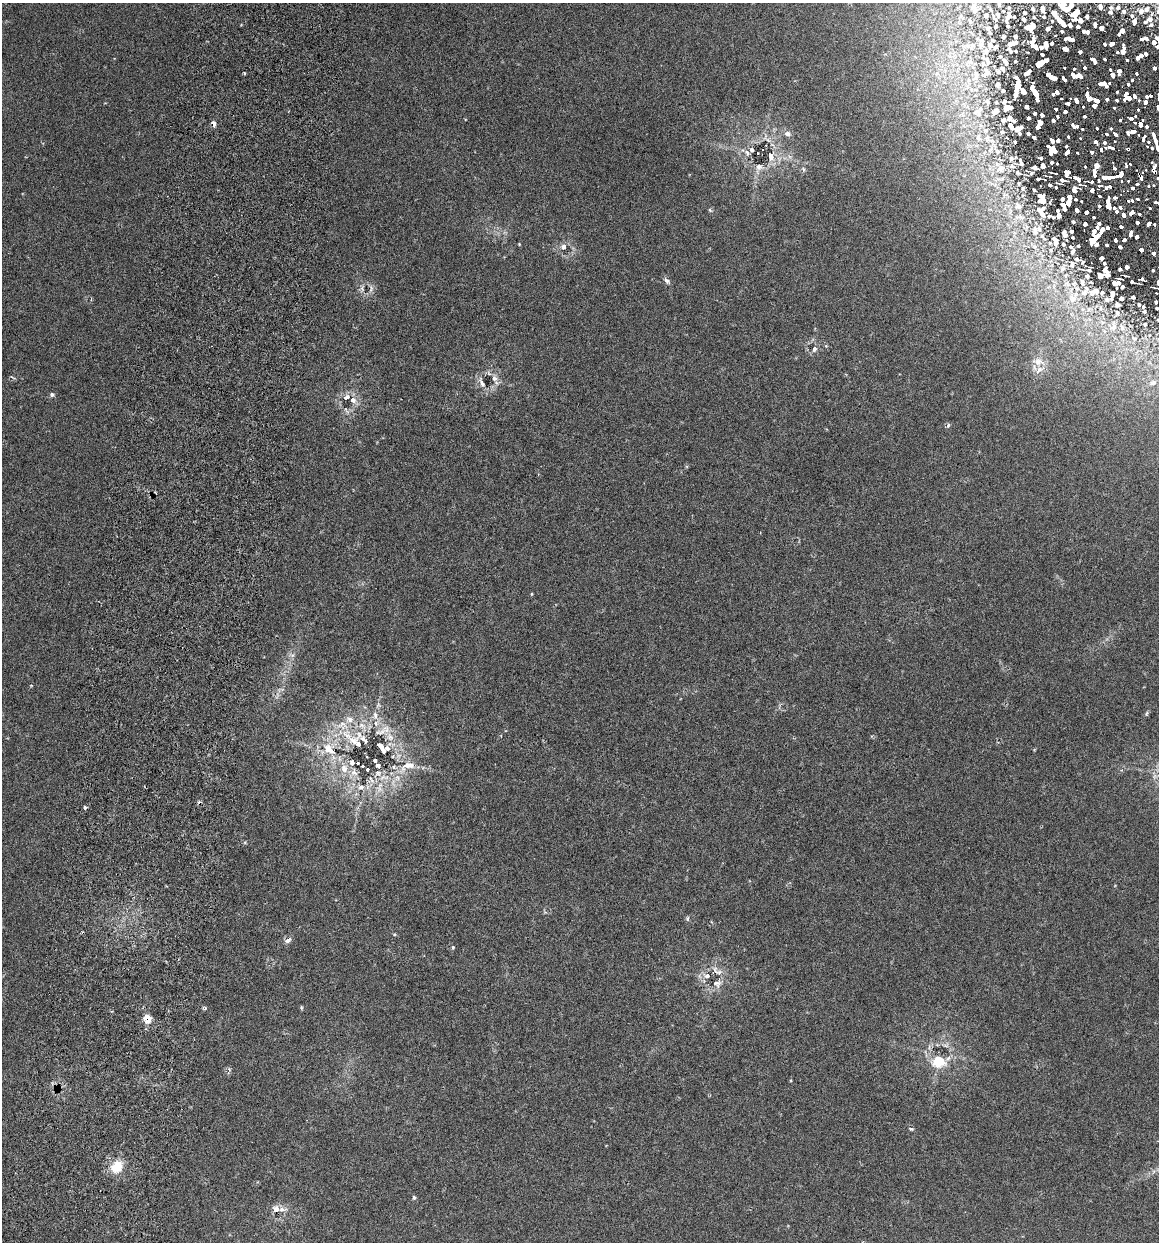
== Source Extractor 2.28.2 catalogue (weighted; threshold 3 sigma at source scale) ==
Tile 7 of 4 x 4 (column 3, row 2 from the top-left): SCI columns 2489-3645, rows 2495-3734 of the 5096 x 4990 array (HDU 1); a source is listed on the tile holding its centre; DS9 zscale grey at full resolution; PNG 1161 x 1244 px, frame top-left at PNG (2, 3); no overlay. Shown black and unused: <1% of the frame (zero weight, under 3 of 6 exposures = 3% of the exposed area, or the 3 px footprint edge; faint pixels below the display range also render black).
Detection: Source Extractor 2.28.2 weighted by HDU 2 'WHT'; one run over the whole footprint, this tile lists its part. Background 0.0297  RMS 0.0032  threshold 0.0131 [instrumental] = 3 sigma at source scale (4.09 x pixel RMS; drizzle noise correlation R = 1.36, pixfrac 0.8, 0.05/0.05 arcsec/px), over >= 5 px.
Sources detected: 428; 3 cosmic-ray / hot-pixel residue — not listed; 57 inside a brighter listed object's ellipse — not listed separately; the other 368 listed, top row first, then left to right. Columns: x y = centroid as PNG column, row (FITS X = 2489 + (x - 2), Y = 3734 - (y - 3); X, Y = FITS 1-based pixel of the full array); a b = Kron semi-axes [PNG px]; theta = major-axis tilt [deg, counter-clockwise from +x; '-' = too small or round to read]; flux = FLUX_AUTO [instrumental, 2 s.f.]
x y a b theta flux
1000 3 8 3 75 0.4
1071 5 4 3 - 0.55
1100 7 5 3 - 0.57
1118 7 5 4 - 0.41
1065 8 11 6 -41 1.6
1033 9 3 2 - 0.26
1042 9 5 3 - 0.5
974 11 12 7 -88 1.3
1124 11 5 5 - 0.48
1141 11 8 7 - 0.96
1111 12 6 5 - 0.49
1076 13 9 5 41 1.4
986 15 5 4 - 0.33
998 15 7 2 -81 0.25
1008 16 8 3 74 0.8
1132 16 5 4 - 0.38
1087 17 4 3 - 0.45
994 18 7 2 -49 0.33
1074 19 5 3 - 0.48
1150 19 8 7 - 1
1024 20 3 2 - 0.35
1080 20 5 4 - 0.73
1061 22 13 3 -46 1.7
1134 22 6 4 -89 0.87
1070 25 4 3 - 0.42
1095 25 5 3 - 0.55
996 26 3 2 - 0.19
1078 26 3 2 - 0.35
1030 27 9 6 29 1.1
988 28 7 6 - 0.6
1101 28 4 4 - 0.9
1048 29 3 3 - 0.41
1084 31 3 3 - 0.36
1122 31 5 4 - 0.95
1087 32 4 3 - 0.46
1015 37 3 3 - 0.41
1146 38 4 3 - 0.59
1157 38 6 4 -28 0.57
1070 39 9 3 -8 0.97
1142 39 4 3 - 0.57
1154 42 4 4 - 0.95
1015 43 5 3 - 0.44
1052 43 3 3 - 0.29
1105 44 3 3 - 0.48
1112 44 5 4 - 1.1
972 45 9 7 -1 1.2
990 45 7 6 - 0.62
1046 45 6 3 89 1
1034 46 7 3 -31 0.81
1041 47 3 3 - 0.33
1157 47 3 3 - 0.56
1065 49 5 3 - 1
1010 50 6 2 -57 0.37
1123 50 9 4 83 2.3
1016 51 3 2 - 0.2
1080 52 3 3 - 0.55
1117 52 3 3 - 0.4
1042 55 3 3 - 0.32
1140 56 8 4 32 1.9
1104 59 3 3 - 0.43
987 60 20 8 -57 2.5
1094 60 7 4 -51 1.7
1127 60 3 3 - 0.39
970 62 9 4 9 0.75
1005 62 6 3 -57 0.64
1040 63 8 5 31 1.7
1085 67 3 3 - 0.58
1154 68 4 3 - 0.67
1002 69 4 3 - 0.48
1074 69 3 2 - 0.36
1110 70 3 3 - 0.51
1119 72 6 4 82 1.8
244 73 3 3 - 0.47
976 73 8 5 -41 0.78
1027 73 7 3 39 0.79
1136 74 3 3 - 0.49
1113 75 5 4 - 1.9
1049 76 8 4 -45 1.6
1077 76 11 5 -8 4
1064 79 6 3 -51 0.79
1132 80 3 3 - 0.59
1103 84 10 5 -18 4.8
1128 84 3 3 - 0.65
998 85 4 3 - 0.64
1018 85 11 4 81 2
976 90 6 4 -19 0.43
1003 91 3 3 - 0.33
1023 91 7 4 -55 1.2
1057 92 4 4 - 1
1117 92 3 3 - 0.68
1036 94 16 4 -68 3.2
1053 94 3 3 - 0.53
1134 96 4 3 - 2.3
1150 96 3 3 - 0.72
1127 97 9 7 -63 6.4
1147 97 4 3 - 1
1061 99 3 2 - 0.37
1089 99 5 5 - 3.3
1107 99 3 3 - 1.2
1076 100 6 4 -61 2.2
1096 100 6 3 -30 3.3
1117 100 4 3 - 1.3
1139 100 3 3 - 0.54
987 102 8 5 -69 0.58
996 102 4 3 - 0.26
1004 102 4 3 - 0.48
1145 102 4 4 - 2.3
1067 103 5 3 - 1
1094 106 5 4 - 2.7
1027 107 4 3 - 0.76
1083 107 3 3 - 0.53
1007 108 10 6 14 1.3
1114 108 3 3 - 0.85
1158 108 5 4 - 2.6
1056 109 3 3 - 0.65
1138 110 3 3 - 0.88
996 111 11 7 36 1.1
1065 111 4 4 - 1
977 112 12 10 -54 2.1
1035 113 4 3 - 0.65
1042 115 4 3 - 0.95
1057 116 4 4 - 0.57
1084 116 4 3 - 1.1
1135 116 3 3 - 0.72
1009 118 6 6 - 0.81
1028 118 4 3 - 0.56
1131 118 4 3 - 3.3
1003 120 6 5 - 0.63
1120 120 4 3 - 2.8
1053 121 5 4 - 0.96
214 123 5 4 - 1.9
1040 123 6 4 80 1.9
1135 123 3 3 - 1.3
1140 124 6 4 75 6.5
1011 126 9 5 -63 1.1
1074 126 9 5 -19 2.7
1147 126 3 3 - 2.2
1018 128 8 5 23 1.8
1097 128 3 3 - 1
1111 128 3 3 - 1.2
1082 129 3 3 - 0.57
1133 131 5 4 - 8.7
1002 132 6 5 - 0.48
1020 133 3 3 - 0.38
1128 133 5 3 - 3.8
787 134 9 7 -5 1.1
1028 134 4 3 - 0.6
1106 134 4 3 - 2.5
1115 134 5 3 - 4.6
1138 134 3 3 - 0.97
1034 137 4 3 - 0.73
1068 137 4 3 - 0.79
1080 138 4 3 - 0.4
1144 138 7 3 73 5.9
987 139 11 8 -71 2.1
1058 140 5 4 - 1.4
1155 140 13 3 -71 18
1052 141 5 4 - 1.5
1015 142 3 3 - 0.32
1095 142 4 3 - 2.4
1114 142 3 3 - 0.45
1149 142 3 3 - 1.4
1105 143 4 3 - 1.7
1066 146 4 3 - 0.68
1111 147 6 3 -15 4.5
1152 148 3 3 - 1.8
1128 149 3 3 - 0.9
752 150 6 5 - 0.64
1053 150 8 7 - 4.3
1101 150 4 3 - 2.7
997 151 8 7 - 1.1
747 152 8 5 -41 0.87
1067 152 6 4 47 2.1
1092 152 4 4 - 1.9
1077 153 3 2 - 0.47
770 156 10 6 -70 2.2
1041 158 5 4 - 0.72
1021 162 13 6 -76 1.3
1052 162 5 5 - 0.69
1057 164 3 2 - 0.35
1126 164 5 3 - 1.4
1130 164 3 3 - 0.42
1043 166 5 5 - 1.2
1097 166 4 4 - 3.1
1154 166 5 4 - 2
759 167 11 8 -11 1.6
1085 167 3 3 - 0.5
1035 168 7 4 -18 0.94
803 169 7 4 -72 0.59
1000 169 16 12 42 4.4
1115 169 4 3 - 2.3
1154 171 5 3 - 3.2
1094 172 8 3 -85 4.6
1018 173 8 6 -29 0.8
1031 173 6 5 - 0.58
1067 173 7 6 - 2.8
1056 174 4 2 - 0.34
1121 174 8 4 34 13
1108 177 13 3 1 11
1141 177 6 3 -66 9
1158 178 3 3 - 2.7
1038 179 4 3 - 0.53
1077 179 10 5 -34 2.9
1063 180 11 5 -14 1.7
1099 180 17 7 23 1.7
1122 181 3 3 - 1
1128 181 3 3 - 0.33
1019 184 6 4 70 0.39
1138 184 3 3 - 2.3
1050 185 3 3 - 0.5
1153 185 3 2 - 0.45
1110 186 5 3 - 1.5
1148 186 3 3 - 2.1
1056 187 4 3 - 0.31
1023 188 6 5 - 0.45
1106 188 4 3 - 1.2
1132 188 4 3 - 3.5
1034 190 4 3 - 0.39
1075 190 8 7 - 2.3
1092 190 4 4 - 1.9
1005 195 11 5 13 1.2
1099 196 3 3 - 0.75
1115 197 4 3 - 1.4
1062 199 6 5 - 0.64
1076 199 3 3 - 0.48
1138 199 3 3 - 1
1043 200 11 9 81 2.1
1081 201 3 2 - 0.3
1128 201 3 3 - 1.2
1132 201 3 3 - 1.3
1069 202 6 4 83 2
1155 202 3 3 - 1.9
1158 203 3 3 - 1.3
1108 204 12 4 -86 7
1063 205 5 4 - 1
1018 206 13 11 -39 2.8
1099 206 4 4 - 0.81
1120 207 4 3 - 1.8
1114 208 4 3 - 1.3
1150 208 3 3 - 0.92
710 210 7 4 -53 0.37
1058 210 3 3 - 0.34
1077 210 4 3 - 0.91
1117 211 3 3 - 0.99
1041 212 15 5 -57 1.6
1086 212 4 3 - 0.95
1132 212 5 4 - 3.2
1139 214 3 3 - 1.1
1059 215 5 3 - 0.84
1123 215 5 4 - 2.9
1053 217 4 2 - 0.3
1094 217 3 3 - 0.52
1073 222 3 3 - 0.5
1137 223 4 3 - 1.5
1085 224 4 4 - 0.83
1099 224 4 3 - 0.92
1149 224 5 4 - 3.4
1154 224 3 3 - 0.82
1107 227 4 4 - 1.1
1121 227 4 3 - 1.1
1035 231 12 9 89 2
1071 231 3 3 - 0.45
1094 232 7 4 71 1.4
1064 234 7 4 -71 1.1
1131 234 6 3 82 2.2
1137 237 4 3 - 1.6
1094 239 13 5 47 3.8
1115 240 4 3 - 0.93
1124 240 4 3 - 1.2
1056 243 7 5 63 0.81
519 244 4 3 - 0.23
1063 244 3 2 - 0.3
1096 244 4 4 - 0.79
1107 245 3 3 - 0.56
1078 246 3 2 - 0.3
564 247 8 8 - 1.4
1071 247 4 3 - 0.34
1120 247 4 3 - 0.83
1051 250 6 3 -71 0.28
1141 250 4 3 - 1.2
1073 251 5 3 - 0.5
1154 253 4 4 - 1.1
1101 258 4 3 - 0.81
1077 259 6 4 -25 0.4
1082 262 4 3 - 0.28
1104 263 3 2 - 0.35
1072 264 8 5 -84 0.63
1127 267 4 4 - 1
1063 268 7 6 - 0.72
1120 269 3 3 - 0.54
1089 270 6 4 10 0.43
1105 270 6 4 72 1
1153 270 3 3 - 0.47
1100 275 6 5 - 0.86
1107 275 5 4 - 1
1087 276 4 3 - 0.37
1142 279 6 4 5 0.65
667 281 10 5 -45 0.93
1082 282 7 4 -81 0.52
1132 282 4 3 - 0.43
1116 283 7 4 7 1.4
1122 287 4 3 - 0.39
1154 287 7 2 -13 0.44
371 289 11 5 78 0.99
1102 292 4 3 - 0.32
1091 293 10 8 -76 1.1
1112 295 9 3 76 0.91
1133 297 4 3 - 0.5
1073 298 18 11 51 4.1
1107 299 6 4 -67 0.43
1121 299 3 3 - 0.5
1156 302 4 3 - 0.44
1117 305 4 4 - 0.6
1139 305 4 3 - 0.34
1143 307 4 3 - 0.33
1101 308 6 4 90 0.42
1157 308 4 2 - 0.36
1144 311 5 5 - 0.47
1117 313 6 5 - 0.44
1158 320 4 2 - 0.23
1145 324 6 6 - 0.63
1113 327 11 9 47 2
1134 338 10 6 -21 1.2
814 349 7 6 - 1.2
1038 361 17 9 -6 2.7
12 377 9 2 -31 0.32
494 378 9 7 -79 1.6
482 383 18 6 -66 1.7
1153 383 10 6 20 0.98
52 394 6 5 - 0.71
346 397 8 5 32 1.8
353 400 7 6 - 1.8
948 425 6 5 - 0.54
531 594 5 3 - 0.24
292 655 7 4 -17 0.64
1147 714 7 3 80 0.39
375 715 10 6 -82 1.3
349 719 12 8 -20 1.9
376 723 8 6 -86 1.4
362 726 12 7 -29 2.2
390 737 13 9 -55 2.9
353 740 43 11 -41 6.3
382 748 17 9 -38 3.7
329 749 19 11 -35 6.2
358 763 3 3 - 0.68
363 766 3 3 - 0.72
407 766 26 12 21 5.8
344 768 13 11 83 3.5
367 769 3 3 - 1.1
378 773 10 8 -2 1.7
371 780 13 4 -57 1.1
361 787 9 7 3 1.6
379 789 13 7 -84 2.5
85 807 4 4 - 0.6
687 918 6 5 - 0.51
394 934 4 4 - 0.29
288 940 7 5 31 1.6
453 947 5 4 - 0.34
715 971 17 7 -69 2.1
717 983 13 10 -12 2.4
204 1008 6 4 21 0.41
301 1008 6 3 -81 0.31
147 1019 6 5 - 9.3
938 1061 16 13 -11 7.8
911 1129 6 4 -2 0.53
117 1167 10 9 - 7.4
414 1197 5 5 - 0.56
276 1209 8 7 - 2.1
Overlapping masked pixels (flux is a lower limit): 5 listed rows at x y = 214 123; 1128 149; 1154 171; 1141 177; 147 1019
Isophote crosses this tile's border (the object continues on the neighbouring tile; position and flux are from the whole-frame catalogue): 9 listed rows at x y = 1000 3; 1071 5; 1065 8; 1157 38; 1157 47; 1158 108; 1158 178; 1158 203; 1157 308